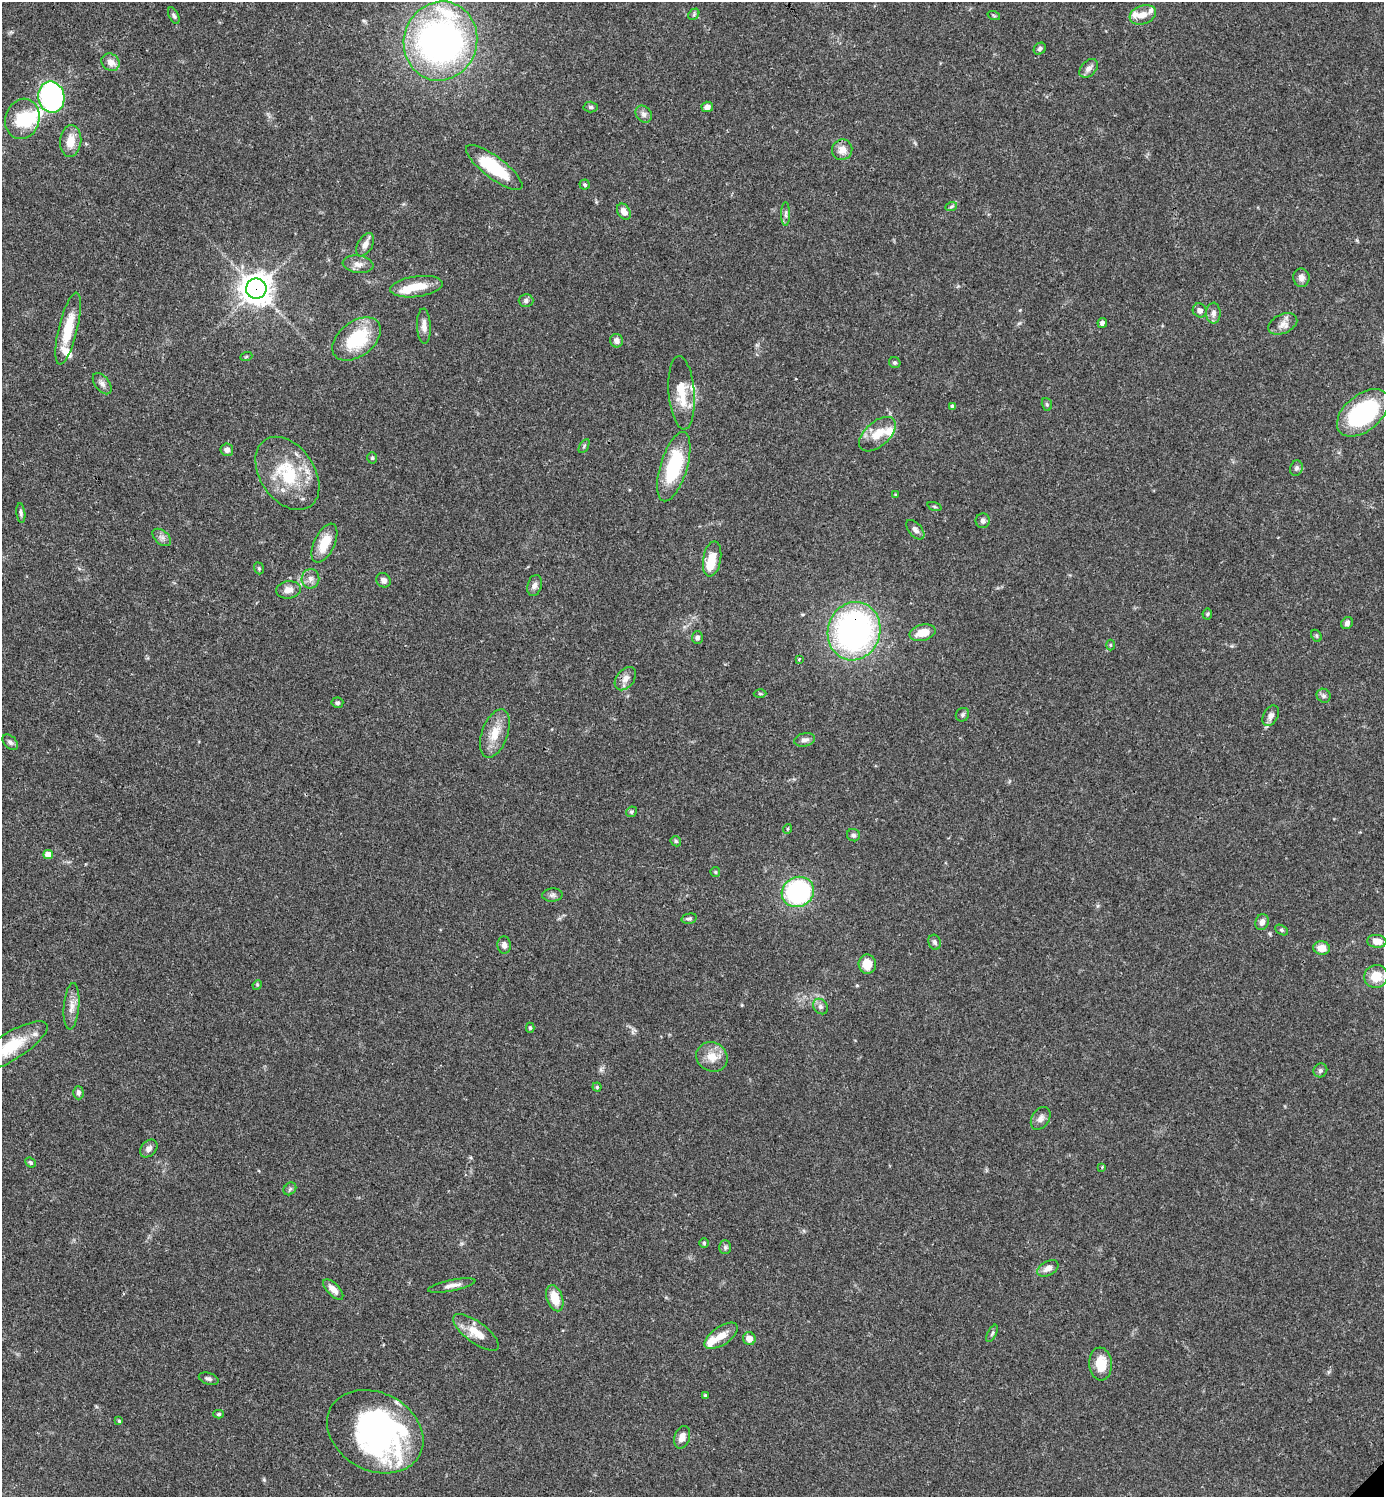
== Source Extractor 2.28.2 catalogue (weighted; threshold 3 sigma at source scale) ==
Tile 11 of 4 x 4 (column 3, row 3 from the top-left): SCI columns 3062-4443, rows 1496-2990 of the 5981 x 5982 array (HDU 1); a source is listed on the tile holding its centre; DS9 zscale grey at full resolution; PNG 1386 x 1499 px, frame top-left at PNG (2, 2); each listed source drawn as its Kron ellipse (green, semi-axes under 4 px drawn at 4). Shown black and unused: <1% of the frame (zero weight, under 3 of 4 exposures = <1% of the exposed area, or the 3 px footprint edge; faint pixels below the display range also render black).
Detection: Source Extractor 2.28.2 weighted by HDU 2 'WHT'; one run over the whole footprint, this tile lists its part. Background 0.0388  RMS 0.0027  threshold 0.012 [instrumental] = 3 sigma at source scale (4.5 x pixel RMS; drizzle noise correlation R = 1.50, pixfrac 1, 0.05/0.05 arcsec/px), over >= 5 px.
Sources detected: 139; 4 inside a brighter object's white glare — neither listed nor drawn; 9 inside a brighter listed object's ellipse — not listed separately; the other 126 listed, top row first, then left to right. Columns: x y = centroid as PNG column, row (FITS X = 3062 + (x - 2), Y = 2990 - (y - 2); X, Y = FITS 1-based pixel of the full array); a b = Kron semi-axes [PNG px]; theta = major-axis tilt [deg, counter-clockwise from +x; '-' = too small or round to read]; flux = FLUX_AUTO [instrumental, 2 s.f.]
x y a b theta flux
694 14 6 4 49 0.51
1143 15 14 9 19 2.5
174 16 9 5 -64 0.59
994 16 6 4 -20 0.34
440 41 40 36 74 110
1040 49 6 5 - 0.64
111 62 9 8 - 1.9
1089 68 11 7 47 1.3
51 97 16 13 -79 60
591 107 7 5 -3 0.53
707 107 6 5 - 1.5
644 114 9 7 -49 1.1
22 119 20 17 72 9
71 141 16 10 84 3.9
842 150 10 10 - 2.5
494 168 34 11 -37 15
585 185 5 5 - 0.4
951 207 6 4 20 0.4
624 212 8 6 -56 1.8
786 214 12 4 90 0.82
365 245 13 7 60 1.6
358 264 15 8 -7 1.8
1301 278 9 8 - 1.5
417 287 26 10 7 6.1
256 289 10 10 - 360
526 301 7 6 - 0.76
1200 310 7 6 - 1.2
1213 313 10 7 -90 1.3
1102 323 5 4 - 0.71
1283 324 15 9 24 1.9
424 326 17 7 -87 1.9
68 329 37 9 76 7.7
357 339 27 17 38 15
617 341 7 6 - 1.3
246 357 6 4 20 0.27
895 363 6 5 - 0.56
102 384 12 7 -52 1.2
682 393 37 13 -85 6.9
1047 404 6 5 - 0.41
953 406 4 3 - 0.82
1363 413 30 18 39 30
877 434 22 12 42 5.1
584 446 8 3 59 0.36
227 450 6 6 - 1
372 458 5 4 - 0.42
674 467 36 13 73 18
1296 468 8 6 74 0.73
287 473 40 27 -55 16
896 495 4 3 - 0.46
934 507 7 3 -19 0.37
21 513 10 4 -84 0.64
983 521 7 7 - 0.74
915 530 11 6 -49 1
162 537 11 6 -40 1.1
324 543 21 10 64 5.8
712 559 18 9 80 4.7
259 568 6 4 -71 0.38
310 579 10 9 - 1.4
384 580 8 6 -49 1.2
535 586 11 7 74 1.1
288 590 12 8 8 2.1
1207 614 5 5 - 0.35
1347 623 6 5 - 0.87
854 631 29 26 71 77
923 633 13 8 13 3.9
1316 636 6 4 -61 0.39
697 638 6 5 - 0.83
1110 645 5 3 - 0.32
799 659 4 2 - 0.27
625 679 13 9 52 1.7
760 694 6 4 -1 0.34
1324 696 7 6 - 0.68
337 703 6 5 - 0.57
962 715 7 6 - 0.61
1271 716 11 7 62 1.3
495 733 25 13 70 5.1
805 740 10 6 13 1.1
10 742 9 6 -44 0.78
631 812 5 5 - 0.45
787 829 5 3 - 0.27
853 835 6 6 - 0.69
676 841 6 4 -48 0.4
48 854 5 4 - 3.8
715 872 5 5 - 0.32
798 892 16 14 29 38
552 895 10 6 1 0.83
689 919 7 5 13 0.62
1262 922 8 6 70 1.3
1282 930 7 4 -28 0.43
1377 941 9 6 -6 2.8
935 942 8 6 -71 0.79
504 945 9 6 -85 1.1
1322 948 8 7 - 2.9
867 964 9 8 - 4.4
1376 976 12 11 - 5
257 985 5 4 - 0.27
72 1006 23 7 85 2.5
821 1007 8 6 -46 0.89
530 1028 5 4 - 0.38
10 1047 44 13 32 12
712 1057 16 14 -31 3.8
1320 1070 7 6 - 0.74
597 1087 4 4 - 0.36
78 1093 6 5 - 0.81
1041 1118 12 8 57 1.4
149 1148 10 7 46 1.3
30 1163 5 4 - 0.47
1102 1167 3 3 - 0.23
290 1189 7 5 46 0.57
704 1243 5 4 - 0.38
725 1247 7 5 -89 0.58
1048 1268 11 7 28 1.6
452 1285 24 5 11 1.9
333 1289 13 6 -46 2.3
555 1298 13 8 -71 5.1
476 1332 27 10 -37 4.8
992 1333 9 4 63 0.52
721 1336 19 9 34 3.4
749 1339 6 6 - 2.1
1101 1364 16 11 -85 5.9
209 1379 10 5 -18 0.71
705 1395 3 3 - 0.38
219 1414 5 4 - 0.51
119 1421 4 4 - 0.34
375 1432 50 39 -28 70
682 1437 11 7 72 2.2
Overlapping masked pixels (flux is a lower limit): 3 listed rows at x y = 440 41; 256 289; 854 631
Isophote crosses this tile's border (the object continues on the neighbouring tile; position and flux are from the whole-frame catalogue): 1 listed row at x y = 10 1047